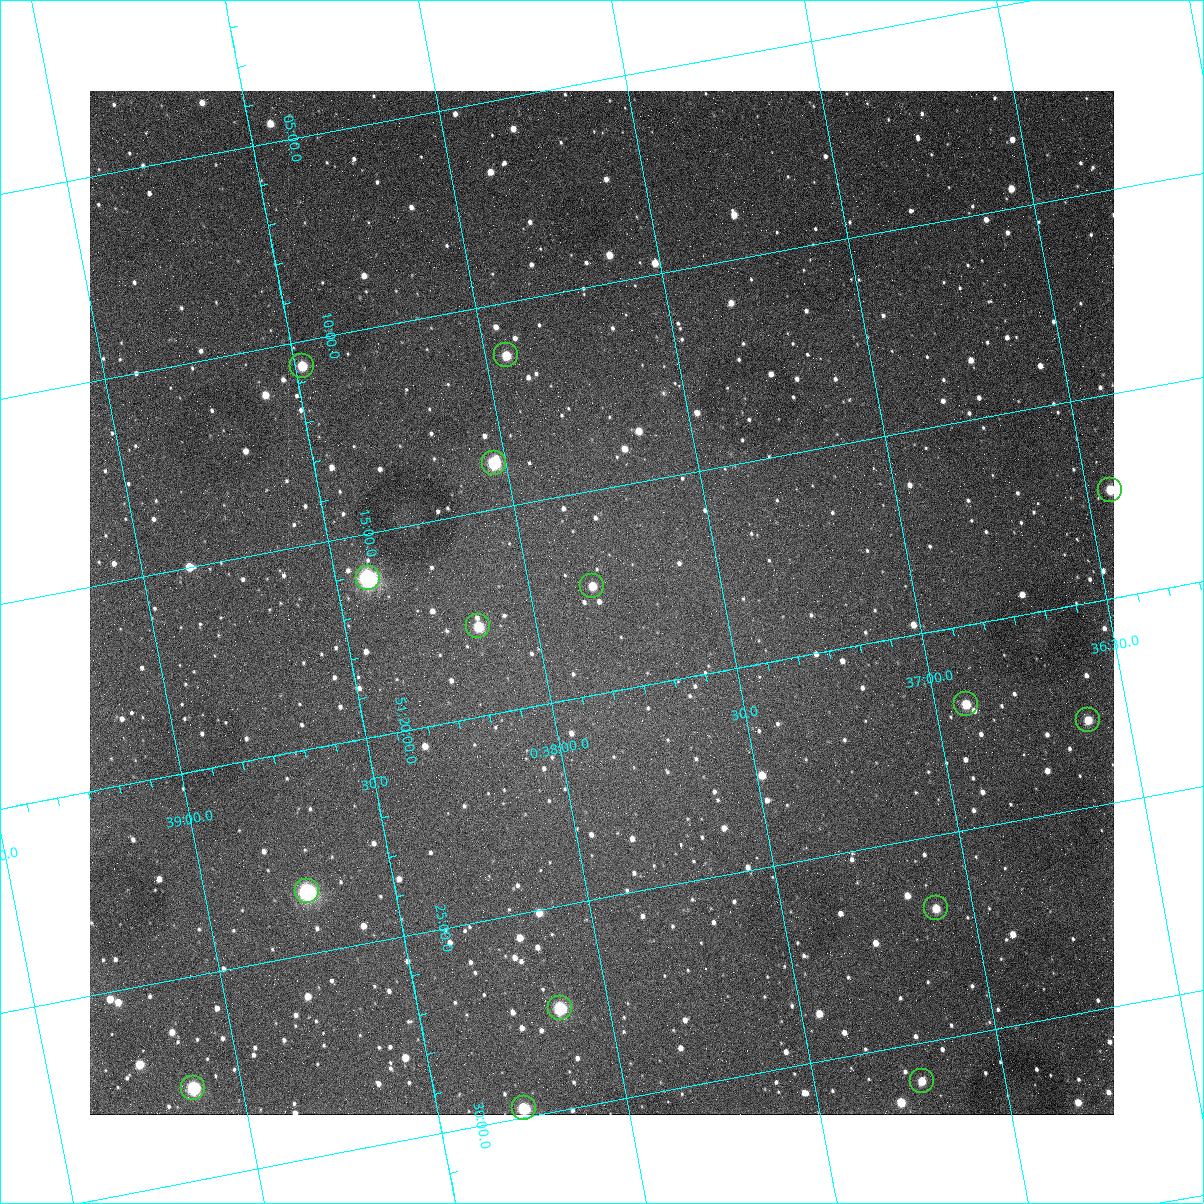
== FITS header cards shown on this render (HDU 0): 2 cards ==
NAXIS1  =                 1024
NAXIS2  =                 1024

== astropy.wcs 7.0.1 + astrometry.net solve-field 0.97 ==
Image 1024 x 1024 px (HDU 0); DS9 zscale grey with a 90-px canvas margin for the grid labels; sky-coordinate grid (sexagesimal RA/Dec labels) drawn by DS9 from the SOLVED WCS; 15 Tycho-2 reference stars matched to detected sources circled (green)
Header WCS: none
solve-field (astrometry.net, Tycho-2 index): SOLVED blind (the file carries no WCS)
Solved WCS: RA---TAN-SIP/DEC--TAN-SIP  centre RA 00:37:49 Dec +51:18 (9.45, +51.30 deg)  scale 1.49 arcsec/px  FOV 25.5' x 25.5'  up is -169 deg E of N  parity flipped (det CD > 0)
(file carries no celestial WCS; the grid is the blind solution)
Tycho-2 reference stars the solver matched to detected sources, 15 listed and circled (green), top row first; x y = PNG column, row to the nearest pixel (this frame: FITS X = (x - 90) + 1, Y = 1024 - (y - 91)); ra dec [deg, ICRS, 3 dp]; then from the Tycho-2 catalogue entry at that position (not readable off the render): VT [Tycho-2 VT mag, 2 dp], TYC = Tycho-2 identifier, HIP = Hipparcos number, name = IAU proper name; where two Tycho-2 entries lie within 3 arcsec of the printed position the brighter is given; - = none
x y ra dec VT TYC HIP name
506 355 9.486 +51.188 10.87 3261-2086-1 - -
302 366 9.620 +51.177 10.71 3261-2090-1 - -
494 463 9.507 +51.231 9.24 3261-2068-1 - -
1110 490 9.110 +51.289 10.95 3261-2033-1 - -
368 578 9.604 +51.268 7.70 3261-1879-1 3018 -
592 586 9.459 +51.289 11.04 3261-1703-1 - -
478 626 9.538 +51.296 10.24 3261-1493-1 - -
966 704 9.229 +51.365 11.03 3261-2198-1 - -
1088 720 9.152 +51.381 11.06 3261-1519-1 - -
307 891 9.683 +51.391 7.88 3261-1837-1 - -
936 908 9.274 +51.446 10.91 3261-1253-1 - -
560 1008 9.532 +51.458 9.03 3261-1423-1 - -
922 1081 9.305 +51.516 11.13 3261-2117-1 - -
193 1088 9.782 +51.462 9.45 3261-1155-1 - -
524 1108 9.568 +51.496 9.95 3261-2018-1 - -